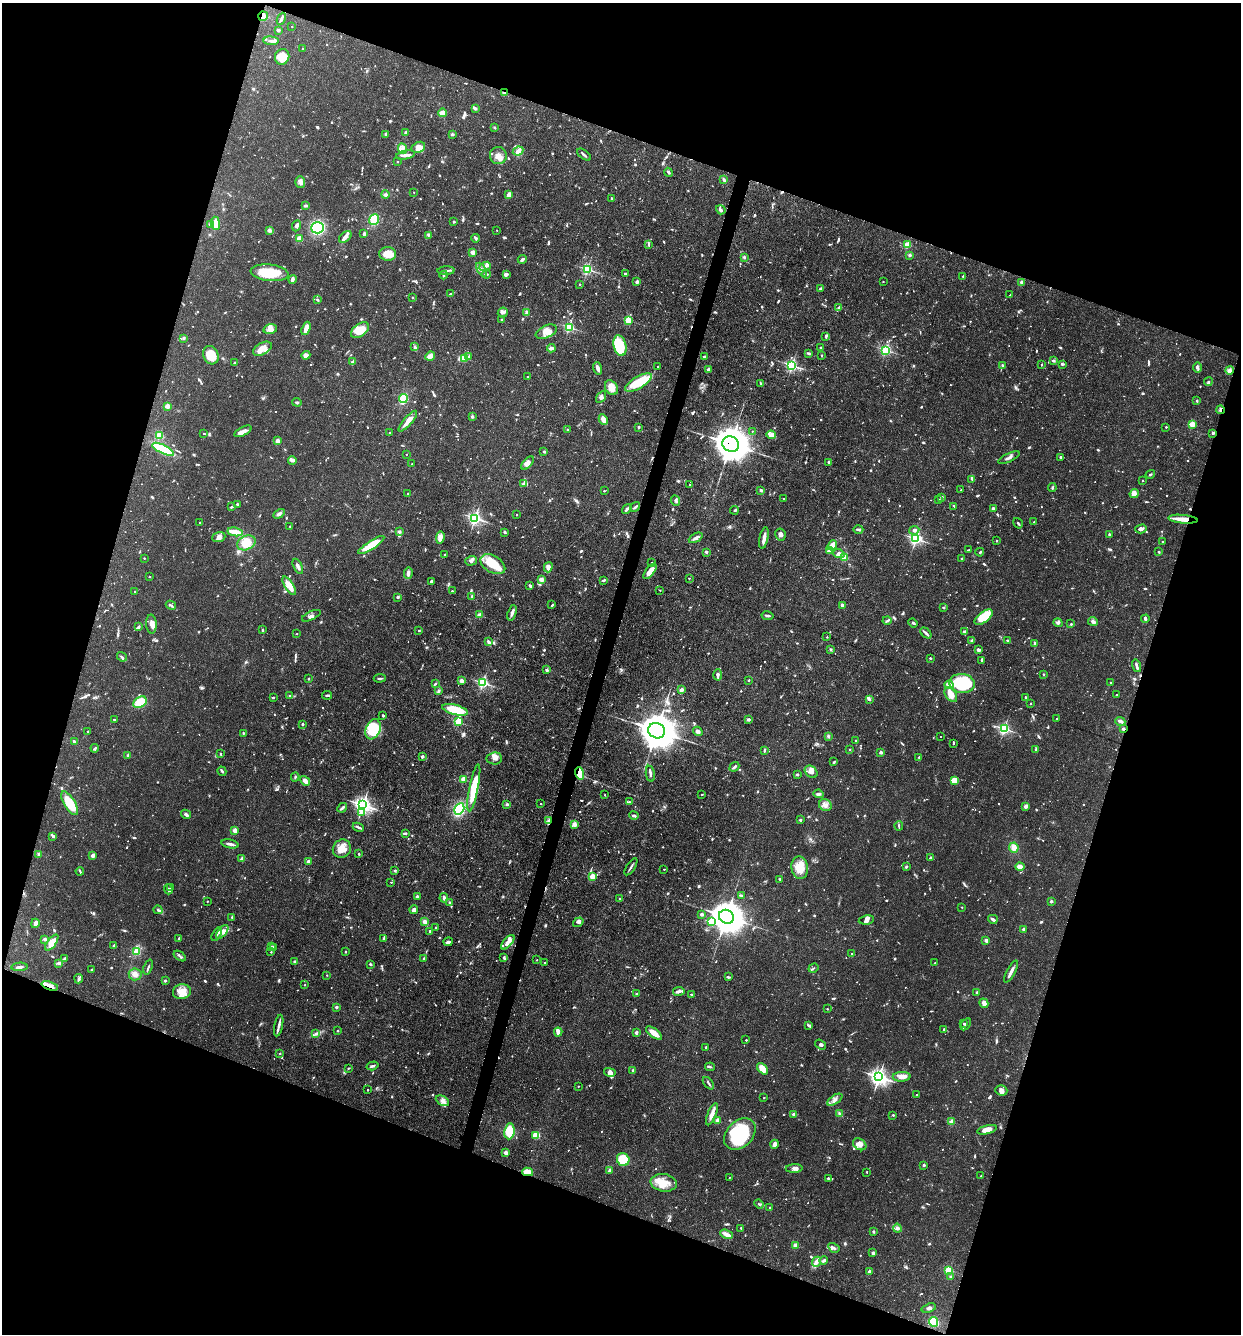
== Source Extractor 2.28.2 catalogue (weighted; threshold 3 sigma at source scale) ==
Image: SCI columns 258-5212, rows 1-5325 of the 5340 x 5325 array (HDU 1 of 3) = the unmasked area's bounding box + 8 px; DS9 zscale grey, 4 x 4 block average (1 PNG px = mean of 4 x 4 image px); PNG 1243 x 1336 px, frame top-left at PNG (2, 3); each listed source drawn as its Kron ellipse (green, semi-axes under 4 px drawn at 4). Shown black and unused: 38% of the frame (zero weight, under 3 of 5 exposures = <1% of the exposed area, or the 3 px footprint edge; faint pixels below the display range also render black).
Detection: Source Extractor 2.28.2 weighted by HDU 2 'WHT'. Background 0.0954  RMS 0.0044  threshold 0.0199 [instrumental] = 3 sigma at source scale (4.5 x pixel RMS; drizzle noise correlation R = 1.50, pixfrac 1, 0.05/0.05 arcsec/px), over >= 5 px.
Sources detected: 1637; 30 too faint to see at this stretch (4 x 4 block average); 4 inside a brighter object's white glare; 12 cosmic-ray / hot-pixel residue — neither listed nor drawn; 45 coinciding with a brighter row at this scale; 85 inside a brighter listed object's ellipse — not listed separately; of the other 1461, all 500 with FLUX_AUTO >= 3.41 (the completeness limit of this list) listed and drawn (961 fainter detections not listed), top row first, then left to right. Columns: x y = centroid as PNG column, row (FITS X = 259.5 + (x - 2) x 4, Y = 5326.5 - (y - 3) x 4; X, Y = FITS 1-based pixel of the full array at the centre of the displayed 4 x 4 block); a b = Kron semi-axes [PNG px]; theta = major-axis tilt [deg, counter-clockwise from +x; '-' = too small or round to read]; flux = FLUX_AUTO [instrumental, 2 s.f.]
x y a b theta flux
263 16 5 4 - 19
281 19 6 2 66 9.7
292 26 2 2 - 4.7
278 30 2 2 - 8.5
271 41 7 3 -3 8.8
303 49 2 2 - 5.9
282 57 8 7 - 57
504 93 4 2 - 3.4
475 108 4 3 - 4.8
442 113 4 3 - 23
495 127 2 2 - 5.3
406 133 3 2 - 13
386 134 3 2 - 7.9
452 134 4 3 - 4.1
418 147 7 5 25 19
402 149 5 3 - 14
518 151 5 3 - 17
406 155 9 3 11 11
498 155 8 8 - 23
584 155 8 2 -37 6.7
397 162 2 2 - 7
668 172 4 2 - 5.3
724 180 4 2 - 7.4
300 182 5 5 - 11
414 192 2 2 - 4.3
385 195 4 4 - 6.7
509 195 4 2 - 23
611 198 2 2 - 5.7
305 206 4 3 - 5.5
721 210 5 3 - 8.2
374 219 5 4 - 78
454 222 2 2 - 14
215 223 6 4 -83 35
210 225 3 3 - 5.8
297 226 6 3 67 8.8
317 228 6 6 - 170
270 230 4 3 - 5.3
497 230 2 2 - 4.1
364 234 3 2 - 7.2
428 235 3 3 - 4.2
345 237 7 4 39 11
476 238 4 2 - 3.5
299 239 2 2 - 110
649 245 2 2 - 4.5
907 245 2 2 - 140
473 252 2 2 - 61
388 254 8 6 -3 41
910 255 2 2 - 27
744 257 3 2 - 4.4
522 259 4 2 - 7.1
485 266 6 3 21 7.9
587 269 2 2 - 490
481 270 7 2 -61 8.5
446 271 8 2 4 7.9
269 273 19 8 -7 110
487 274 4 2 - 4.3
506 274 3 2 - 13
625 274 3 2 - 3.9
444 275 4 2 - 5.5
963 276 2 2 - 3.6
292 279 4 2 - 13
637 282 2 2 - 33
883 282 2 2 - 4.4
1022 282 3 2 - 8.4
580 284 2 2 - 8.3
820 289 3 2 - 6.9
450 294 2 2 - 3.5
1010 295 2 2 - 3.5
412 297 2 2 - 9.6
318 300 3 2 - 4.7
839 307 3 2 - 4.2
526 312 3 3 - 5.3
503 313 5 5 - 10
501 320 2 2 - 7.6
628 320 2 2 - 170
569 327 2 2 - 390
306 328 7 3 69 41
270 329 7 5 13 24
360 330 10 6 37 50
546 332 11 6 24 26
826 336 3 3 - 5.2
184 338 4 3 - 4.2
620 346 10 6 -77 110
414 347 4 2 - 3.9
821 347 2 2 - 10
551 348 4 4 - 7.7
262 349 10 6 28 45
886 350 2 2 - 470
808 354 4 2 - 3.9
211 355 9 7 -65 57
306 355 4 4 - 13
821 355 2 2 - 8.5
430 356 5 2 - 37
469 356 3 2 - 5
704 357 2 2 - 34
464 358 2 2 - 160
1053 361 3 2 - 5.6
352 362 4 2 - 11
234 363 4 2 - 5.4
1062 364 4 2 - 5
792 365 2 2 - 590
1041 365 2 2 - 5
658 366 2 2 - 5
1003 366 4 2 - 6.2
1198 367 5 2 - 5.6
598 368 6 3 -74 16
708 370 3 3 - 9.4
1230 370 4 3 - 6.2
528 377 2 2 - 4.5
638 382 15 6 31 120
1208 382 4 3 - 3.9
760 383 4 2 - 3.7
611 388 8 5 -60 29
601 397 6 4 58 9.4
403 399 4 3 - 130
1197 401 3 2 - 3.8
297 402 5 3 - 4.2
167 406 2 2 - 71
1220 410 4 2 - 6.5
472 417 3 3 - 4.1
603 419 5 3 - 25
408 421 13 3 49 27
1192 424 2 2 - 130
639 427 2 2 - 18
1166 427 2 2 - 8.2
568 429 2 2 - 8.5
243 431 9 3 27 16
752 431 2 2 - 3.9
204 433 2 2 - 3.6
390 433 2 2 - 16
1212 433 2 2 - 3.9
771 435 4 3 - 8.5
159 436 2 2 - 190
278 441 3 3 - 16
731 444 8 7 - 7200
163 449 12 3 -26 140
544 452 2 2 - 17
406 454 2 2 - 4.2
1060 457 2 2 - 4.6
1009 458 11 3 25 10
292 460 4 2 - 4.8
829 462 3 3 - 3.7
528 463 8 4 48 13
412 464 2 2 - 4.1
1150 474 5 2 - 3.5
972 479 3 2 - 8.8
1142 480 2 2 - 6.5
524 483 3 2 - 30
690 485 2 2 - 5.6
1052 488 4 2 - 4.7
761 490 3 2 - 5.9
961 490 2 2 - 4.9
604 491 2 2 - 6
408 493 2 2 - 8.8
1134 494 5 3 - 17
941 497 3 3 - 5.1
784 499 2 2 - 5.6
675 500 5 3 - 6.8
938 500 2 2 - 8.7
237 504 2 2 - 14
954 506 3 2 - 3.5
232 507 3 2 - 5.4
635 507 5 2 - 7.7
993 508 2 2 - 8.2
627 509 5 2 - 9.9
734 510 4 2 - 3.7
279 514 6 3 31 9.3
517 515 2 2 - 7.7
475 518 2 2 - 770
1183 519 15 3 -5 48
200 522 2 2 - 5.5
1034 522 2 2 - 8.7
1018 523 5 2 - 3.6
290 526 2 2 - 4
858 529 5 3 - 5.2
1141 529 6 3 16 7.4
914 530 5 3 - 11
235 532 7 2 -11 60
399 532 2 2 - 24
505 532 3 2 - 4.6
780 534 6 5 - 12
1109 535 3 2 - 6.1
219 537 7 5 19 12
440 537 6 4 85 20
696 538 7 3 27 12
764 538 11 2 79 19
916 539 2 2 - 670
996 541 2 2 - 7.3
1162 542 2 2 - 5.6
246 543 9 7 24 52
371 545 15 4 33 82
832 545 5 3 - 37
968 550 4 2 - 4.3
829 551 2 2 - 54
706 552 2 2 - 25
980 552 4 2 - 5.5
1159 552 2 2 - 12
445 554 2 2 - 11
839 554 5 4 - 11
144 558 2 2 - 6.2
844 558 2 2 - 150
962 558 2 2 - 15
471 561 6 4 18 8.4
651 563 2 2 - 3.9
493 564 13 8 -31 74
298 566 8 3 -65 11
548 567 5 3 - 15
650 571 9 3 52 31
408 573 6 3 88 10
149 577 2 2 - 5
689 578 2 2 - 5.5
541 579 2 2 - 65
604 580 3 2 - 6.7
432 582 3 3 - 9.7
289 586 10 4 -58 44
530 586 4 2 - 6.2
660 590 2 2 - 3.4
452 591 2 2 - 8.6
135 592 2 2 - 13
472 596 2 2 - 21
398 597 2 2 - 27
171 605 5 2 - 4.4
552 605 3 2 - 3.9
843 605 3 2 - 12
943 607 2 2 - 16
512 613 8 3 72 11
479 615 2 2 - 56
311 616 10 4 25 8.9
768 616 6 2 -10 5.7
984 617 10 5 37 110
1145 619 4 2 - 9.6
887 620 4 2 - 5.1
1093 622 5 3 - 8.2
913 623 5 2 - 4
1058 623 5 3 - 5.6
151 624 9 5 -88 18
1071 624 2 2 - 11
138 627 4 2 - 6.5
262 630 3 2 - 3.7
419 631 2 2 - 12
965 631 3 2 - 3.7
926 633 6 2 -47 7.1
296 634 2 2 - 3.7
827 637 2 2 - 4.6
972 640 3 2 - 4.2
1007 641 2 2 - 14
488 642 4 2 - 10
1035 644 3 2 - 11
831 650 2 2 - 18
978 650 3 2 - 13
122 657 5 2 - 3.8
930 658 2 2 - 10
981 660 3 2 - 4.4
1136 666 6 2 -75 10
547 670 2 2 - 25
1043 674 2 2 - 11
718 675 5 2 - 10
308 678 2 2 - 4
380 678 6 2 6 5.2
749 680 2 2 - 6.3
461 681 3 3 - 13
483 683 2 2 - 530
962 683 13 9 -7 260
1111 683 2 2 - 6.4
435 684 3 2 - 3.9
949 685 4 3 - 31
681 690 2 2 - 55
438 691 3 3 - 4.8
327 695 5 2 - 4.2
951 695 8 5 -54 32
1116 695 2 2 - 9.4
290 696 4 2 - 3.9
1026 697 2 2 - 4.3
273 698 3 2 - 4.1
869 700 4 3 - 4.7
140 702 7 5 33 75
1031 704 2 2 - 4.2
455 710 13 5 -14 86
383 715 2 2 - 4.2
749 719 4 3 - 5.4
1057 719 2 2 - 8.1
114 720 3 2 - 5.2
1120 721 5 2 - 11
458 722 2 2 - 210
302 724 2 2 - 15
373 729 10 7 67 81
1004 729 2 2 - 600
1123 729 2 2 - 28
88 731 2 2 - 3.4
657 731 8 7 - 7900
698 731 5 4 - 7.4
243 733 3 2 - 4
828 736 4 3 - 4.1
941 736 2 2 - 3.6
856 741 2 2 - 4.4
74 742 3 2 - 9.4
953 743 4 2 - 3.6
95 748 4 2 - 6
1036 749 3 2 - 5.3
764 750 3 2 - 5.8
850 750 2 2 - 8
881 752 2 2 - 31
220 754 3 2 - 4.3
128 755 2 2 - 27
422 757 2 2 - 9.4
919 757 2 2 - 4
494 758 8 6 4 14
834 762 4 2 - 3.7
734 767 5 2 - 9.2
222 771 5 2 - 4.3
811 772 7 5 -41 17
580 773 6 3 -74 61
650 774 8 3 -79 8.2
797 775 2 2 - 17
295 777 4 2 - 3.9
463 779 2 2 - 81
954 780 4 3 - 41
305 781 5 3 - 16
474 788 24 4 79 110
819 794 5 3 - 9.2
605 795 2 2 - 4.5
702 795 2 2 - 5.4
630 802 3 2 - 3.6
70 803 13 5 -59 91
507 804 3 3 - 5.7
541 804 2 2 - 3.6
363 805 3 3 - 1400
825 805 6 6 - 15
1026 806 4 3 - 11
342 808 5 2 - 8.5
459 809 6 4 60 170
361 812 3 3 - 17
186 814 5 4 - 6.2
634 816 5 3 - 5.6
800 820 2 2 - 18
549 821 4 3 - 7.2
574 824 2 2 - 66
899 826 5 2 - 4
358 827 5 2 - 5.3
235 831 2 2 - 79
405 833 3 2 - 7.8
53 836 2 2 - 6.7
230 844 9 2 -12 11
1014 847 5 4 - 20
342 849 9 8 - 37
39 854 3 3 - 5.7
359 854 2 2 - 4.2
93 855 3 3 - 14
930 857 3 2 - 5.3
242 859 2 2 - 51
308 861 3 2 - 12
631 867 10 2 57 6.6
906 867 4 2 - 5.1
1020 867 4 3 - 21
800 868 11 8 -83 53
664 869 2 2 - 4.8
80 871 4 2 - 3.7
395 871 2 2 - 16
592 876 2 2 - 91
780 879 2 2 - 6.2
391 882 2 2 - 4.2
171 887 2 2 - 5
168 889 5 3 - 6.5
741 895 3 2 - 4.6
417 896 2 2 - 16
444 898 5 3 - 8.3
620 899 2 2 - 13
207 901 2 2 - 5.2
1051 901 3 2 - 6.8
450 902 3 3 - 3.7
962 907 2 2 - 4.1
158 910 4 3 - 4.9
414 910 4 3 - 9.3
702 914 2 2 - 33
232 917 2 2 - 13
726 917 8 6 -30 5900
993 919 5 3 - 8.1
866 920 7 4 9 12
425 922 4 3 - 10
578 922 6 3 34 7.5
711 922 2 2 - 160
35 923 4 4 - 8.5
436 928 2 2 - 13
1024 929 2 2 - 26
430 931 2 2 - 18
222 932 8 4 52 15
217 934 8 2 61 6.3
179 938 2 2 - 7.7
45 939 2 2 - 10
383 939 3 2 - 5.1
986 940 2 2 - 43
448 942 4 3 - 9.1
508 942 9 4 50 14
52 943 9 4 53 37
114 946 2 2 - 26
272 947 4 2 - 3.5
274 948 2 2 - 4.5
136 952 2 2 - 170
271 952 2 2 - 4.7
345 952 2 2 - 8.8
852 954 2 2 - 5
180 956 7 2 -35 5.4
424 958 2 2 - 14
504 958 4 3 - 4.7
65 959 4 2 - 12
537 960 2 2 - 3.5
295 962 3 3 - 5.6
545 962 2 2 - 3.7
59 963 3 3 - 7.2
935 963 2 2 - 3.6
370 964 3 2 - 5
20 967 8 2 5 9
148 967 8 2 70 6.4
813 968 5 2 - 4.7
91 970 3 2 - 4
1011 972 12 2 62 19
135 974 6 6 - 17
327 975 2 2 - 3.6
728 977 4 2 - 3.9
79 979 5 3 - 6.2
165 981 3 2 - 3.9
304 985 2 2 - 3.9
50 986 9 4 -18 17
679 991 6 3 9 13
182 992 9 7 10 35
977 993 2 2 - 4.7
637 994 3 2 - 6.2
691 994 2 2 - 9.5
984 1003 5 4 - 15
336 1007 2 2 - 28
827 1009 2 2 - 5.5
964 1024 2 2 - 6.9
966 1024 6 2 55 4.7
279 1025 11 2 78 15
808 1026 4 2 - 3.9
944 1029 3 2 - 3.5
337 1031 2 2 - 10
558 1032 4 2 - 22
636 1033 2 2 - 32
654 1033 9 3 -38 40
316 1034 4 2 - 4.5
746 1040 2 2 - 7.6
821 1045 6 3 -37 5
705 1047 2 2 - 9.7
280 1053 2 2 - 3.5
372 1066 6 2 16 7.5
710 1067 5 2 - 4.5
348 1068 2 2 - 6
763 1069 6 4 -47 44
633 1070 2 2 - 16
610 1072 6 4 -14 12
879 1077 3 3 - 1400
902 1077 9 5 2 22
708 1083 7 2 -52 5.9
578 1086 2 2 - 5.1
368 1090 2 2 - 6.2
1001 1090 6 5 - 11
917 1095 2 2 - 4.7
764 1098 2 2 - 5.6
835 1100 9 3 35 11
442 1101 7 4 -29 13
712 1114 12 3 68 24
794 1114 2 2 - 36
840 1114 4 3 - 8.4
893 1115 2 2 - 10
718 1120 2 2 - 67
952 1122 2 2 - 93
987 1130 10 4 14 25
509 1131 8 5 83 74
740 1134 18 13 45 240
536 1135 4 3 - 55
775 1144 4 3 - 12
860 1144 7 5 -33 16
506 1153 3 3 - 11
623 1160 7 6 - 120
924 1165 2 2 - 20
794 1168 8 3 3 12
610 1170 4 2 - 7.6
528 1172 5 3 - 37
867 1172 2 2 - 7.2
981 1176 2 2 - 3.4
729 1178 2 2 - 3.4
828 1178 2 2 - 4.8
664 1183 13 8 -9 51
759 1204 5 2 - 3.9
770 1207 2 2 - 8.5
741 1228 2 2 - 6.5
897 1228 4 3 - 6.8
873 1232 3 2 - 3.9
726 1234 6 2 -23 21
795 1246 2 2 - 74
834 1248 6 3 -31 7
873 1253 2 2 - 33
824 1261 4 3 - 7.7
816 1262 5 3 - 13
949 1270 2 2 - 210
869 1271 3 2 - 6.4
951 1277 3 2 - 3.9
929 1308 7 3 18 8.4
933 1322 5 4 - 66
Overlapping masked pixels (flux is a lower limit): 10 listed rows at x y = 263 16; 504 93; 1220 410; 731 444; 1183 519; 1123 729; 580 773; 549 821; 50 986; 528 1172
Diffuse or blended objects may show on this block-average render without a row.